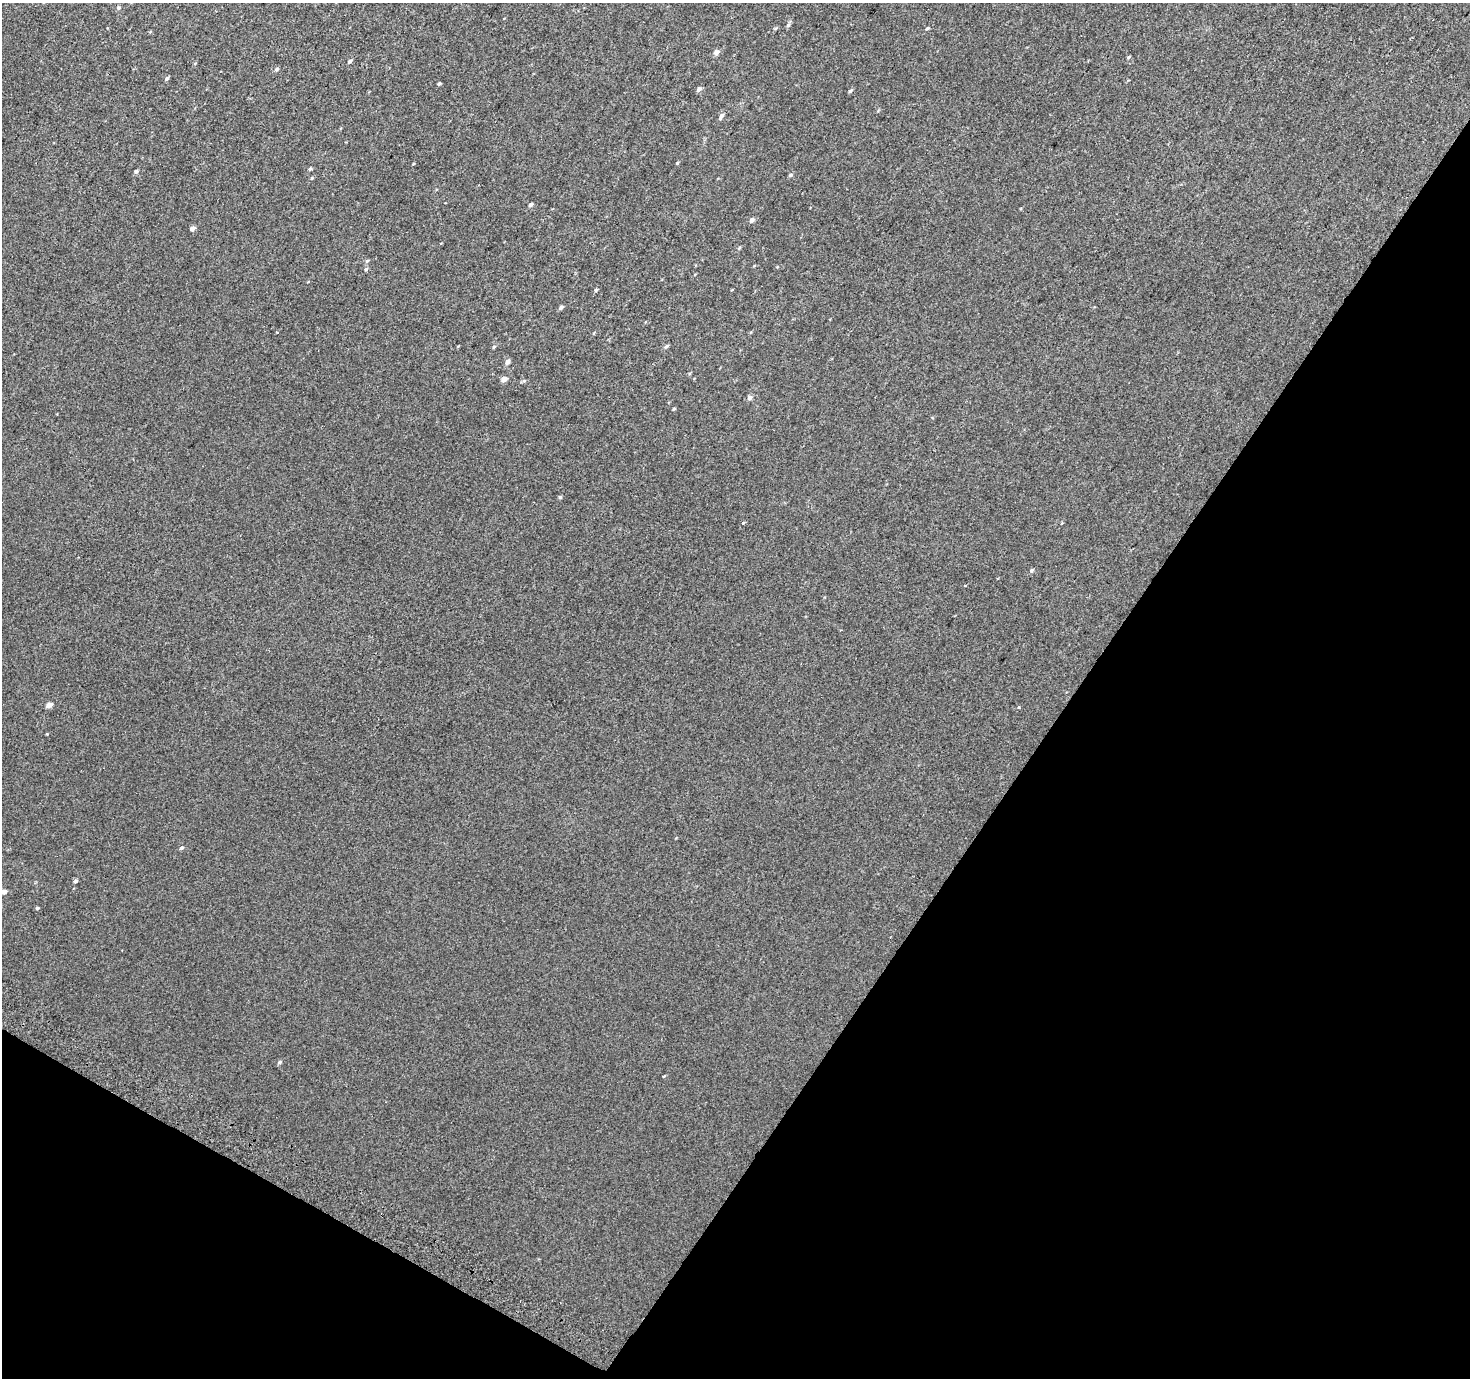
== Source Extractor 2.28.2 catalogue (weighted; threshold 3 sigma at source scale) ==
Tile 15 of 4 x 4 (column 3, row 4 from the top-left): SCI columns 2968-4435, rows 294-1669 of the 5928 x 6022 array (HDU 1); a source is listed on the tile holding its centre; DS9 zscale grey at full resolution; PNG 1472 x 1380 px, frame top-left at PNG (2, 3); no overlay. Shown black and unused: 32% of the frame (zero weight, under 2 of 3 exposures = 2% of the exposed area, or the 3 px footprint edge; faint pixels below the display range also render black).
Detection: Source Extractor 2.28.2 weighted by HDU 2 'WHT'; one run over the whole footprint, this tile lists its part. Background 0.0024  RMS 0.0069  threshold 0.0312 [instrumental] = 3 sigma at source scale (4.5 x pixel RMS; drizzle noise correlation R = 1.50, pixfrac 1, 0.0396/0.0396 arcsec/px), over >= 5 px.
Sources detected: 42; all 42 listed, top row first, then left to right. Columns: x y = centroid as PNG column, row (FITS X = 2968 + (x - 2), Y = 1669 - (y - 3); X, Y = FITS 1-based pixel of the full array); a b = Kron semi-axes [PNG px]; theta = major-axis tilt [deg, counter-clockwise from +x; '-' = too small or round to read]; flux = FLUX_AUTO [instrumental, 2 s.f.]
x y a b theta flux
119 8 5 5 - 1.1
788 25 6 5 - 1.1
927 29 5 3 - 0.67
716 52 5 5 - 3.8
1129 57 5 4 - 0.74
349 61 5 4 - 1.4
277 69 5 4 - 1.2
167 78 5 4 - 1.3
439 84 4 3 - 0.91
699 89 6 5 - 2
850 91 6 4 37 0.9
721 116 9 4 57 2
677 163 4 3 - 0.59
310 169 5 4 - 0.84
136 171 5 4 - 1.1
790 175 5 4 - 0.99
312 178 5 3 - 0.55
530 205 5 3 - 1.5
751 220 6 5 - 1.9
192 229 5 4 - 2.7
367 261 6 4 44 0.86
366 269 5 5 - 1.1
596 290 4 3 - 0.79
561 307 6 4 36 1.5
277 333 3 2 - 0.61
666 346 6 4 28 1.1
494 347 5 4 - 0.81
507 362 6 5 - 2.7
504 379 5 4 - 4.1
750 398 6 5 - 2.1
674 409 4 3 - 0.61
560 497 5 4 - 0.8
743 523 5 3 - 0.54
1032 570 6 5 - 1.1
965 585 3 2 - 0.71
49 705 7 5 27 3
1018 707 3 3 - 1.9
181 848 6 4 18 1.1
75 881 5 4 - 1.3
4 892 6 5 - 2.9
37 908 4 4 - 0.75
279 1062 6 4 21 1